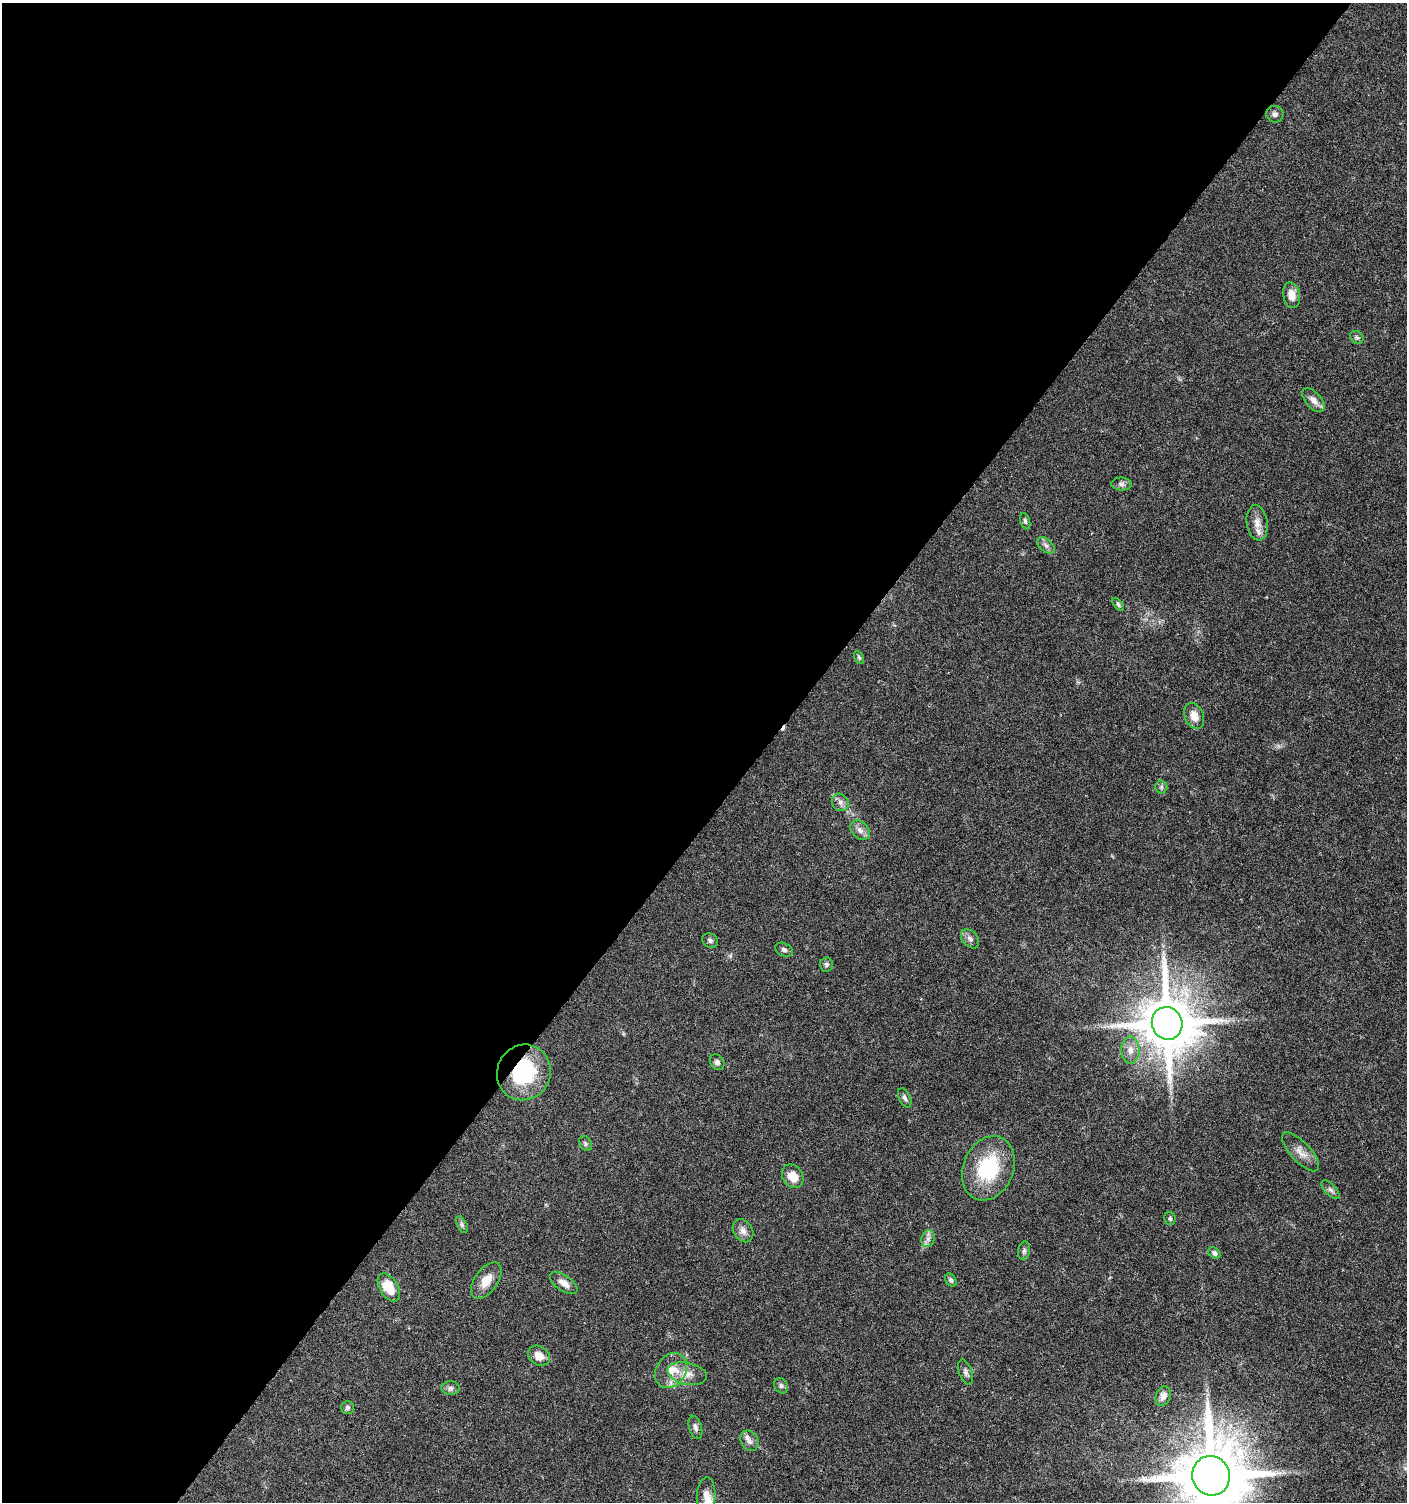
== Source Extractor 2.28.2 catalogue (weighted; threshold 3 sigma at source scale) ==
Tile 5 of 4 x 4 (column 1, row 2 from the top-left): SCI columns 240-1644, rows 3004-4503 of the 6032 x 6014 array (HDU 1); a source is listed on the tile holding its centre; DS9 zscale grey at full resolution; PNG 1409 x 1504 px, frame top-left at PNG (2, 3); each listed source drawn as its Kron ellipse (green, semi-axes under 4 px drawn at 4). Shown black and unused: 54% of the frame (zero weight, under 5 of 9 exposures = <1% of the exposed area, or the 3 px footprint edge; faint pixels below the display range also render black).
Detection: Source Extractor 2.28.2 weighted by HDU 2 'WHT'; one run over the whole footprint, this tile lists its part. Background 0.0275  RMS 0.0024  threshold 0.00979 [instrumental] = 3 sigma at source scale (4.09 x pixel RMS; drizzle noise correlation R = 1.36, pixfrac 0.8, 0.0396/0.0396 arcsec/px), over >= 5 px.
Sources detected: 52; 1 inside a brighter object's white glare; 1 cosmic-ray / hot-pixel residue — neither listed nor drawn; the other 50 listed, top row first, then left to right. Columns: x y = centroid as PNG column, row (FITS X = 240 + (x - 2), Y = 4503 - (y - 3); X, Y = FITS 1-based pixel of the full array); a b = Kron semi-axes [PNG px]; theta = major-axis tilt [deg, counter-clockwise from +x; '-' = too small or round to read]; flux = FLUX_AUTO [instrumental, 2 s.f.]
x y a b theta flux
1275 114 9 8 - 0.77
1292 295 13 8 -80 2.2
1357 337 7 6 - 0.44
1313 400 14 7 -48 1.6
1121 484 10 6 -1 0.77
1025 521 8 5 -75 0.53
1257 523 18 10 -82 2.1
1046 545 10 6 -38 0.88
1118 604 7 4 -52 0.4
859 657 7 4 -62 0.36
1194 716 13 9 -68 2.4
1161 787 6 6 - 0.42
840 802 9 8 - 1.1
860 830 11 8 -46 1.2
970 939 11 7 -48 0.98
710 940 8 7 - 0.56
784 950 9 6 -28 0.7
826 964 7 7 - 0.5
1167 1023 16 15 - 1300
1130 1050 13 9 -89 1.8
717 1062 8 6 -57 0.64
524 1072 28 26 64 16
905 1098 10 5 -64 0.66
585 1143 8 6 -56 0.51
1301 1152 25 10 -47 2.2
988 1168 33 25 68 15
793 1176 12 10 -56 3.2
1331 1190 12 5 -46 0.7
1170 1218 6 5 - 0.46
462 1225 9 5 -63 0.55
743 1231 12 9 -56 1.3
928 1239 9 6 70 0.86
1024 1251 9 6 80 0.61
1214 1253 7 5 -41 0.64
486 1280 20 11 54 3.2
951 1280 7 5 -60 0.49
564 1283 16 8 -33 1.7
389 1287 15 9 -58 5.3
539 1356 12 9 -35 2.2
671 1371 19 14 56 3.7
966 1372 13 6 -69 0.76
687 1374 20 11 -12 2.8
781 1386 8 6 -56 0.6
450 1388 9 6 0 0.69
1163 1396 10 7 68 1.1
348 1407 6 6 - 0.56
695 1427 12 6 -73 0.92
749 1441 11 8 -57 1.2
1211 1476 20 18 -71 1900
706 1496 18 9 87 1.9
Overlapping masked pixels (flux is a lower limit): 1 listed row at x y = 524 1072
Isophote crosses this tile's border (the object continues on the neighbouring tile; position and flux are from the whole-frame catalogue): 1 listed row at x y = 1211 1476